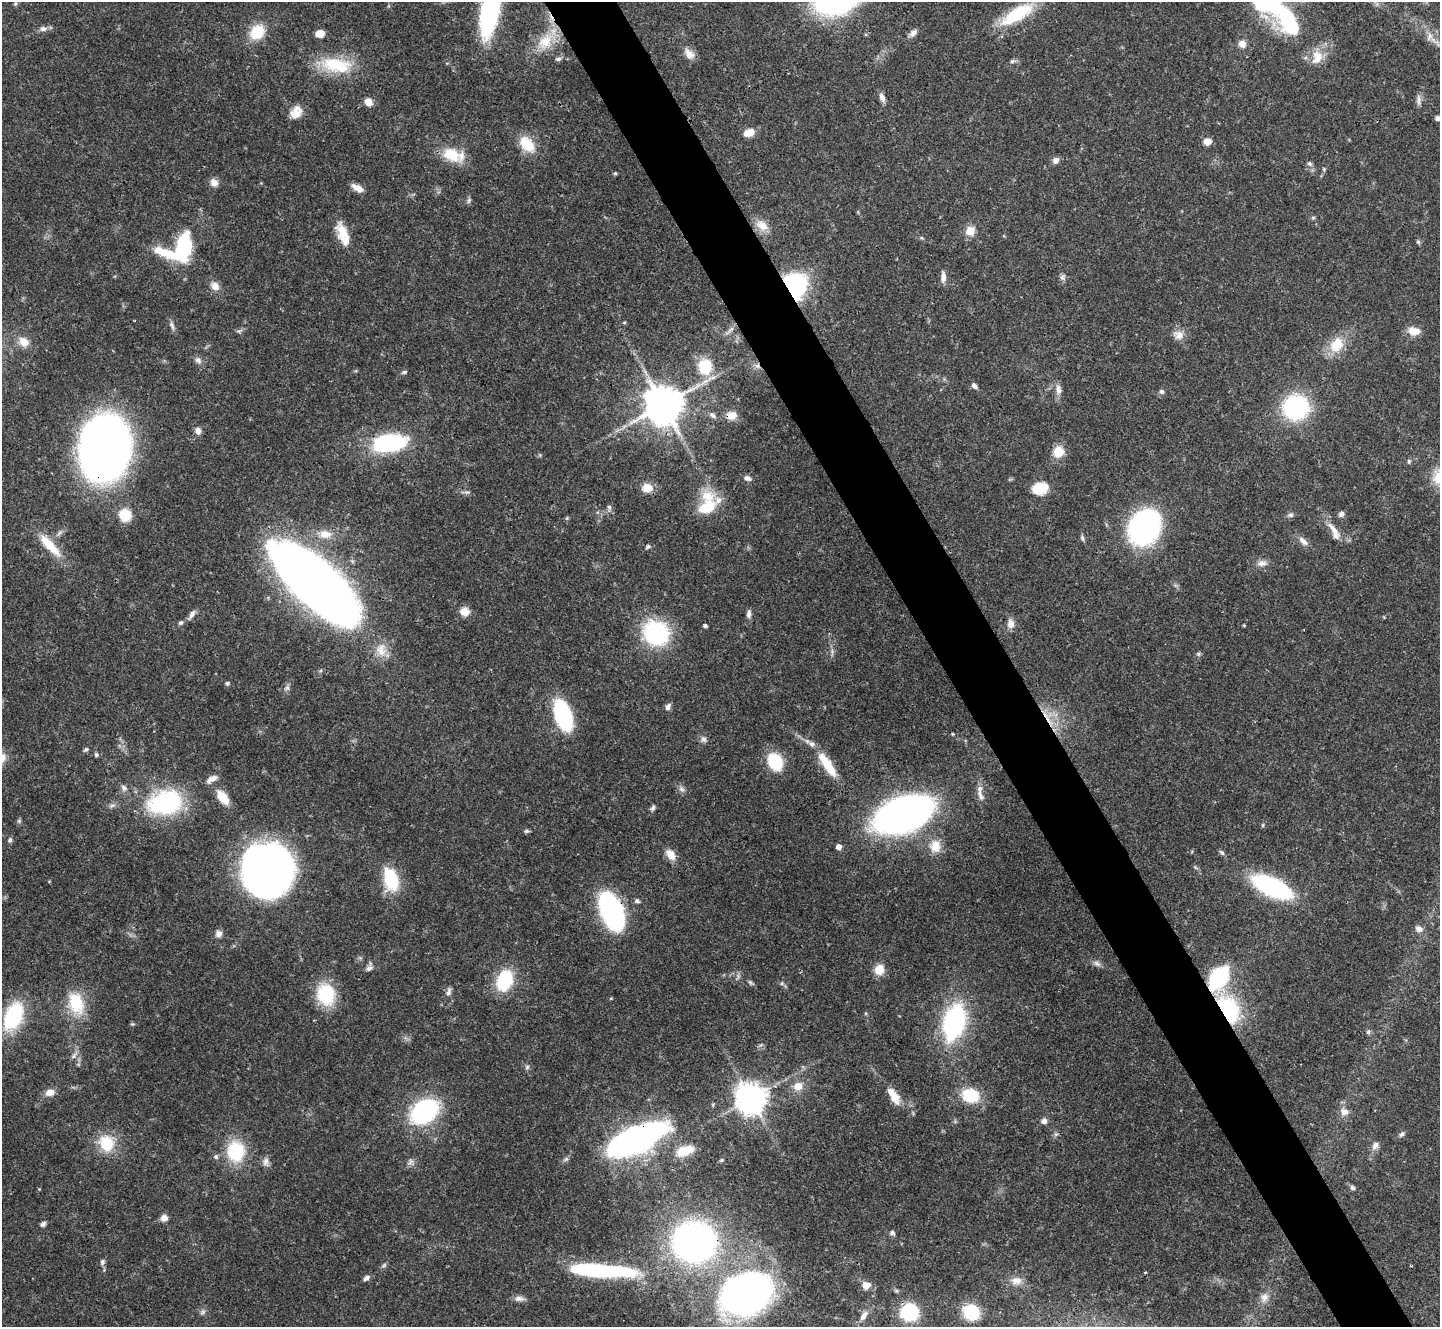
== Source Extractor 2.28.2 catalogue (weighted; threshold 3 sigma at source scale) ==
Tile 6 of 4 x 4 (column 2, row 2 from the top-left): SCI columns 1445-2882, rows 2944-4268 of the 5761 x 5752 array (HDU 1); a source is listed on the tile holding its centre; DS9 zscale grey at full resolution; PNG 1442 x 1329 px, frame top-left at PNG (2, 2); no overlay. Shown black and unused: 5% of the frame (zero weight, under 3 of 4 exposures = <1% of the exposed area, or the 3 px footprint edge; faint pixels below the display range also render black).
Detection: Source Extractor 2.28.2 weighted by HDU 2 'WHT'; one run over the whole footprint, this tile lists its part. Background 0.0707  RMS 0.0033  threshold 0.015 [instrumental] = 3 sigma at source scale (4.5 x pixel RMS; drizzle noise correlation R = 1.50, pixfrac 1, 0.05/0.05 arcsec/px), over >= 5 px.
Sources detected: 186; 3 inside a brighter object's white glare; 1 cosmic-ray / hot-pixel residue — not listed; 6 inside a brighter listed object's ellipse — not listed separately; the other 176 listed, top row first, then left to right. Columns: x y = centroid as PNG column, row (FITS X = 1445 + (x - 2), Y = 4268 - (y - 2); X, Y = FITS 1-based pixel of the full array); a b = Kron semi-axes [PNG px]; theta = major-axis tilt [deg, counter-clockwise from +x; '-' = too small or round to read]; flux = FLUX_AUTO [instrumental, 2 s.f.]
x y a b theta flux
15 4 6 4 19 0.43
1270 5 47 28 -33 40
490 12 34 11 78 94
1017 14 40 14 31 18
43 29 10 7 4 1.5
257 32 18 14 44 10
320 33 8 6 13 3.8
913 33 12 7 44 1.6
1429 37 12 6 63 1.7
545 42 26 17 51 9.9
1242 44 9 9 - 2.2
689 54 15 9 -50 2.9
1317 57 21 15 73 5.9
558 59 7 5 10 0.91
1012 61 7 5 22 0.75
336 65 44 19 -10 16
882 97 10 6 -66 1.9
1419 101 14 5 88 1.4
368 102 9 8 - 2.7
296 112 16 12 57 4.2
1437 118 6 5 - 0.84
749 133 12 7 19 4
1207 142 9 7 7 2.4
527 144 22 14 -47 8.5
451 155 25 16 -28 9.9
1056 160 9 7 50 1.6
1310 164 7 6 - 0.86
615 173 5 5 - 0.42
214 183 11 9 -42 2.1
357 188 14 7 -28 2.7
469 200 9 5 64 0.7
1313 218 5 5 - 0.52
762 225 21 12 -34 4.3
342 231 23 13 -76 6.8
970 231 5 5 - 14
1418 242 6 5 - 0.55
183 245 26 16 73 21
943 277 15 7 -89 1.8
1062 277 8 6 -88 1
794 285 24 19 -74 42
215 286 11 10 - 2.8
624 322 5 3 - 0.4
172 325 11 6 -63 1.2
1414 331 13 8 -6 4.7
1179 335 14 13 - 3
24 342 14 11 -35 3.4
1337 344 23 17 56 8
198 360 10 8 -49 1.5
705 366 17 14 -78 13
757 366 8 7 - 1.3
404 372 7 4 15 0.66
974 386 7 5 -45 1.3
1058 389 15 7 -85 2.1
1162 392 7 6 - 0.78
663 405 11 11 - 1100
1296 407 18 17 - 55
713 415 8 6 -52 1.1
732 415 12 11 - 3.3
198 431 8 7 - 1.7
390 443 29 15 8 44
105 448 46 35 77 270
1058 452 15 13 61 5
1409 461 6 5 - 0.55
747 478 9 6 -17 1.3
647 488 11 9 -5 4.6
1040 488 16 12 10 8.6
609 507 8 5 89 0.91
707 507 22 14 25 11
1341 514 7 6 - 1.2
125 515 13 12 - 7.3
1290 515 9 6 0 0.89
1144 527 22 18 64 110
1334 531 28 9 -60 4.1
325 534 18 11 -4 4.7
1082 538 9 5 -69 0.72
1303 541 16 7 -45 1.9
50 546 35 10 -47 9.6
648 546 7 5 30 0.72
1262 563 13 8 -3 2
316 583 75 28 -45 570
465 611 10 9 - 3.7
192 614 14 6 59 1.6
749 614 12 6 83 1.3
181 623 7 5 40 0.71
1011 624 11 8 -87 2.4
1244 625 4 3 - 0.32
705 626 5 4 - 0.64
656 633 16 14 -34 57
381 650 19 15 -81 5.4
1198 654 6 5 - 0.64
227 683 5 5 - 0.61
287 688 8 6 -90 1
668 707 9 6 61 1.4
563 715 24 12 -71 43
703 739 9 8 - 1.2
86 749 7 5 29 0.63
96 755 6 5 - 0.66
775 762 16 12 -61 17
827 765 33 10 -56 10
212 779 16 7 29 2
124 788 10 7 -60 1.3
681 789 9 6 -52 1.2
980 795 18 6 -69 2.1
223 797 15 8 -52 7.3
166 802 31 21 12 44
653 808 8 6 63 0.87
904 814 35 20 20 250
19 821 6 5 - 0.54
1263 825 6 3 72 0.38
526 831 6 5 - 0.64
10 840 7 5 70 0.7
935 846 17 14 -88 5.3
839 847 5 4 - 2.4
1222 852 8 5 -44 0.75
671 855 14 9 -57 3.5
268 870 37 34 77 240
391 879 24 14 -76 17
1272 887 32 13 -25 65
637 901 7 6 - 0.8
611 911 24 13 -68 92
1419 929 9 8 - 1.8
219 934 9 9 - 1.7
1097 964 12 6 -32 1.3
369 968 10 7 25 1.2
879 970 11 10 - 4.8
1218 978 16 10 58 50
504 980 21 14 69 20
750 982 9 4 -45 0.66
782 983 6 5 - 0.61
448 992 11 6 71 1.3
326 994 24 20 -74 16
76 1003 30 19 -73 13
1228 1009 22 15 -62 40
13 1016 28 16 64 29
954 1022 23 13 76 76
132 1024 5 5 - 0.44
1368 1032 6 5 - 0.63
73 1056 10 5 54 1.1
527 1067 6 6 - 0.71
798 1086 14 12 40 3.9
50 1093 12 8 15 2.4
970 1095 20 15 -14 12
751 1098 9 9 - 570
895 1098 16 10 -63 4.8
424 1111 22 15 40 58
1344 1112 11 9 -27 2.4
1044 1121 7 7 - 1.6
1402 1134 9 5 45 0.85
637 1139 38 17 28 160
106 1143 18 16 -67 12
1375 1145 11 8 55 1.7
236 1151 18 15 -86 21
685 1151 23 11 19 6.7
216 1157 6 6 - 0.85
566 1159 8 5 35 0.85
721 1160 5 4 - 0.45
266 1162 13 8 -89 1.7
411 1162 9 7 62 1.3
1352 1188 6 5 - 0.9
164 1218 8 7 - 1.9
43 1224 7 5 34 1.2
892 1233 7 6 - 0.93
694 1242 31 30 - 140
102 1262 8 6 69 0.93
384 1265 8 4 45 0.68
600 1270 53 9 -4 67
366 1278 9 6 40 1.1
1016 1281 16 11 2 3.2
866 1285 10 9 - 3
746 1295 40 27 24 200
1264 1297 13 10 73 2.5
519 1298 13 7 0 1.7
203 1312 8 5 37 0.87
909 1312 16 15 - 21
971 1312 13 11 -46 18
864 1316 15 8 60 2.6
Overlapping masked pixels (flux is a lower limit): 13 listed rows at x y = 545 42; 794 285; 757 366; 663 405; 732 415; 105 448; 316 583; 611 911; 1218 978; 326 994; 1228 1009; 637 1139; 694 1242
Isophote crosses this tile's border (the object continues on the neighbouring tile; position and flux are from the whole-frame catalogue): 2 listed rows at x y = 1270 5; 490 12